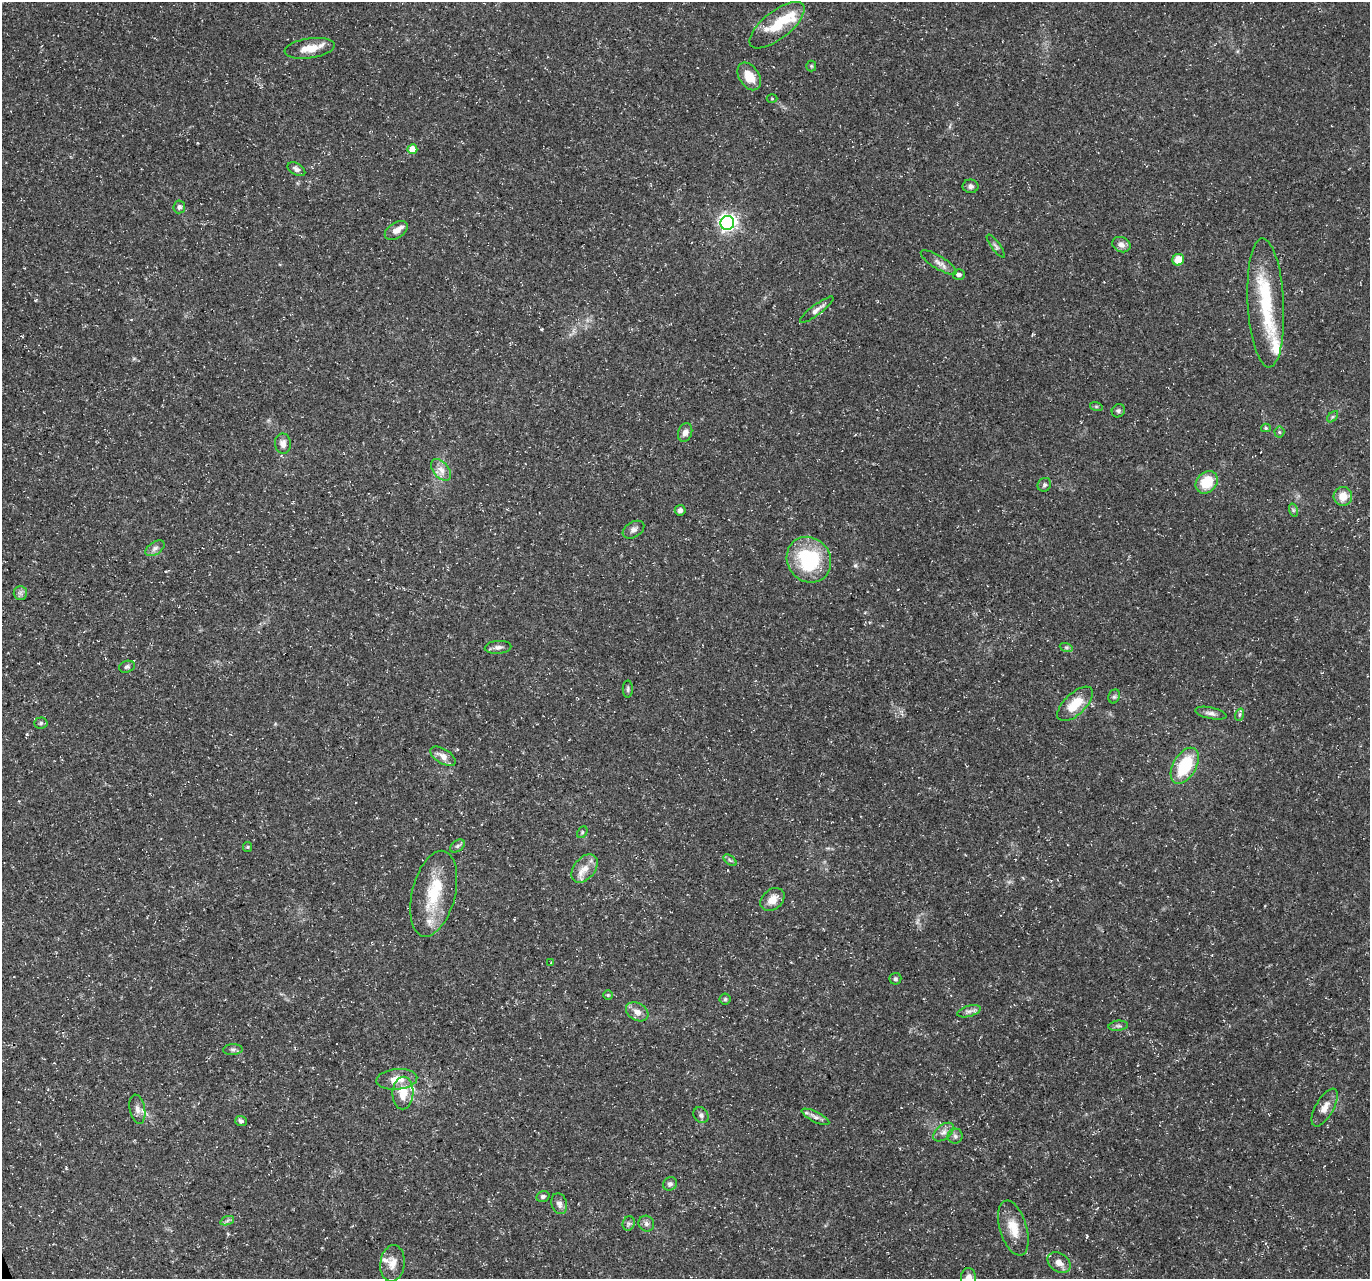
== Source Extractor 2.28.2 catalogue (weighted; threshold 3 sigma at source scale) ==
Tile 7 of 4 x 4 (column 3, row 2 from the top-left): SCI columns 2737-4104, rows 2682-3958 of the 5471 x 5308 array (HDU 1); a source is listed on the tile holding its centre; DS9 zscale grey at full resolution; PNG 1372 x 1281 px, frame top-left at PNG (2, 2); each listed source drawn as its Kron ellipse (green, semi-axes under 4 px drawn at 4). Shown black and unused: <1% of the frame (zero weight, under 3 of 5 exposures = <1% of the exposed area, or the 3 px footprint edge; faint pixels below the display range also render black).
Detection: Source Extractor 2.28.2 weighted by HDU 2 'WHT'; one run over the whole footprint, this tile lists its part. Background 0.0211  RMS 0.0032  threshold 0.0145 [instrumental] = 3 sigma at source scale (4.5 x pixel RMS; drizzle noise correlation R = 1.50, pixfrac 1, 0.0396/0.0396 arcsec/px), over >= 5 px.
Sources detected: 91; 2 inside a brighter object's white glare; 1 cosmic-ray / hot-pixel residue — neither listed nor drawn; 8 inside a brighter listed object's ellipse — not listed separately; the other 80 listed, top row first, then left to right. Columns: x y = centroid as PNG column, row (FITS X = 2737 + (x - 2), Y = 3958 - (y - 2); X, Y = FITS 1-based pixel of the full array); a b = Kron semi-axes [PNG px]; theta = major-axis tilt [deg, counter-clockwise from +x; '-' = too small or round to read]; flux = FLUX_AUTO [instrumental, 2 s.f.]
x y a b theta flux
777 25 33 14 38 11
310 48 25 10 8 5.1
811 66 5 5 - 0.42
749 76 15 10 -57 5.2
772 99 5 3 - 0.31
412 149 5 5 - 4.5
296 169 9 5 -30 1.2
970 186 8 7 - 0.95
179 207 6 6 - 0.95
727 223 7 7 - 120
396 230 13 7 33 2.3
1121 245 9 7 -21 1.8
996 246 14 4 -53 0.87
1178 260 6 5 - 4.7
939 263 21 6 -31 2.1
959 275 6 5 - 0.79
1266 303 65 18 -87 21
817 310 20 5 37 1.8
1096 406 6 4 -19 0.39
1118 411 7 6 - 0.72
1333 417 7 4 46 0.53
1266 428 5 4 - 0.48
685 432 9 7 70 1.8
1279 432 5 5 - 0.5
283 444 10 8 -82 1.7
441 470 12 7 -49 2.3
1207 482 12 10 46 9.1
1044 485 7 6 - 0.77
1343 496 9 9 - 4.3
680 510 5 5 - 1.2
1293 510 7 4 -72 0.58
633 530 12 7 31 1.4
155 548 11 6 34 1.3
809 560 24 21 -52 26
20 593 7 6 - 1.1
498 647 13 6 4 1.4
1066 647 7 4 -18 0.58
127 667 8 6 18 0.74
628 689 8 5 90 0.65
1114 696 7 5 68 0.63
1075 704 22 10 44 7.6
1211 713 16 5 -11 1.4
1239 715 6 4 71 0.56
41 723 6 5 - 0.61
443 756 14 7 -32 2.5
1185 766 20 11 60 15
582 832 6 4 62 0.43
457 846 8 5 36 0.8
247 847 5 4 - 0.37
730 860 7 4 -37 0.59
585 868 16 10 51 3.8
434 894 44 21 76 15
772 899 13 10 40 3.7
551 962 4 3 - 0.27
895 979 6 6 - 0.67
608 995 5 5 - 0.45
725 999 5 5 - 0.59
969 1011 12 5 16 1.2
637 1012 12 8 -30 2.5
1118 1026 10 5 6 0.77
233 1050 10 5 4 0.89
397 1079 20 10 5 4.4
403 1093 16 10 89 6.2
1325 1107 21 9 60 3.1
137 1109 15 7 -79 1.9
701 1115 8 7 - 1.1
815 1117 15 5 -27 1.3
241 1121 6 5 - 0.76
943 1132 12 7 39 1.7
955 1136 7 7 - 1
670 1184 7 6 - 1
543 1196 6 5 - 0.88
559 1204 11 7 -73 1.6
227 1221 7 4 19 0.71
629 1223 7 6 - 0.75
646 1224 8 7 - 1.1
1013 1228 28 13 -73 6.4
392 1263 18 12 83 3.4
1059 1263 12 9 -37 2.6
969 1278 10 7 -87 2.5
Isophote crosses this tile's border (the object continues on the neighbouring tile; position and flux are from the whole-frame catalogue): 1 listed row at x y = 969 1278